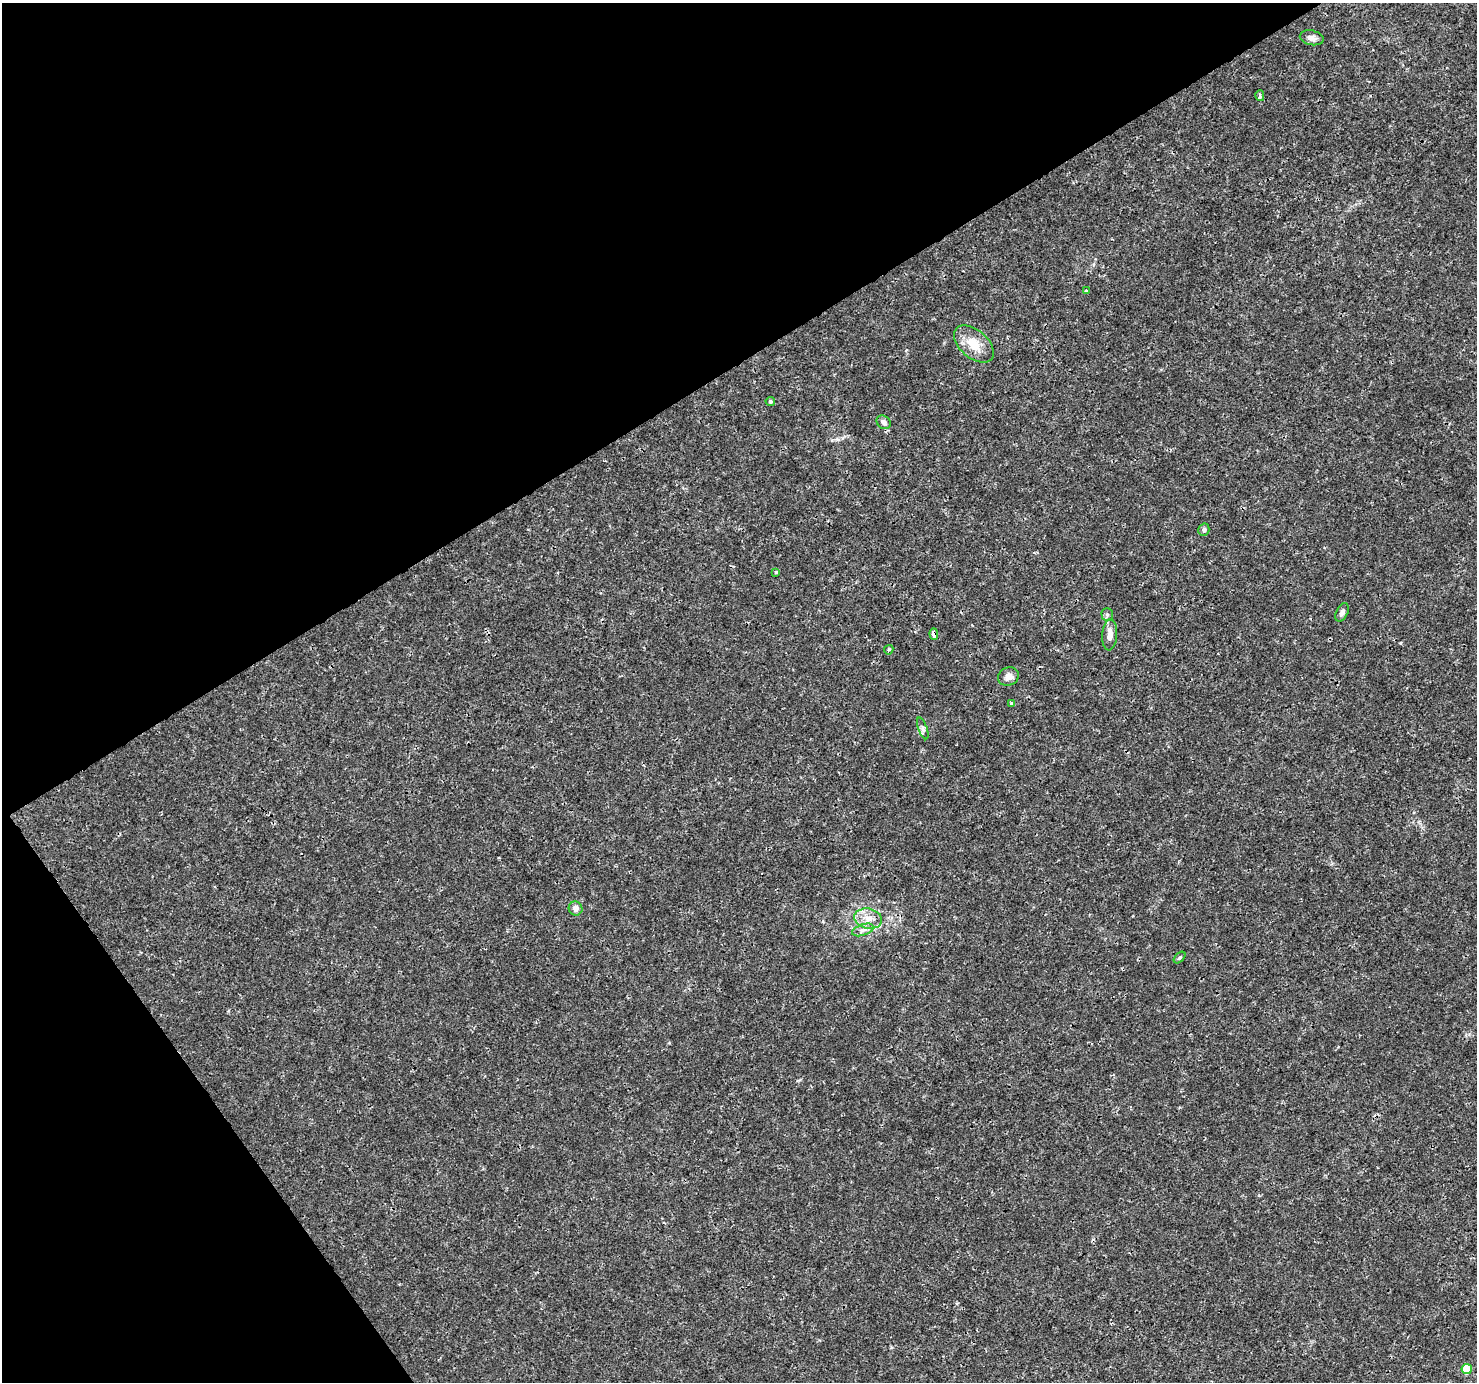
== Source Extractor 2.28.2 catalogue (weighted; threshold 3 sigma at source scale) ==
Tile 5 of 4 x 4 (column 1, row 2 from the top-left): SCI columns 5-1479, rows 2941-4320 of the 5904 x 5819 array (HDU 1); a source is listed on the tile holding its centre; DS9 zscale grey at full resolution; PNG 1479 x 1384 px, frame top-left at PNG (2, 3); each listed source drawn as its Kron ellipse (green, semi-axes under 4 px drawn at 4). Shown black and unused: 32% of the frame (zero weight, under 3 of 4 exposures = <1% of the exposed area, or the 3 px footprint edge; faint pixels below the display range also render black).
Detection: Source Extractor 2.28.2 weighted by HDU 2 'WHT'; one run over the whole footprint, this tile lists its part. Background 0.0025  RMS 0.0011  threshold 0.00494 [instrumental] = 3 sigma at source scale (4.5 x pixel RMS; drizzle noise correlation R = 1.50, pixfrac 1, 0.0396/0.0396 arcsec/px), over >= 5 px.
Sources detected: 21; all 21 listed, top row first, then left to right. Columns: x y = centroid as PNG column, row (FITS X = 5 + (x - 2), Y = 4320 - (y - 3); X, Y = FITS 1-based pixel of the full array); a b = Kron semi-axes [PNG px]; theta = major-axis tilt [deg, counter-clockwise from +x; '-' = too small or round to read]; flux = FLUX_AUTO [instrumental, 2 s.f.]
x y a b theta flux
1312 38 12 7 -12 0.54
1260 96 5 4 - 0.24
1087 291 4 3 - 0.22
974 344 23 14 -41 2.3
770 401 5 4 - 0.22
884 422 7 6 - 0.45
1204 530 6 5 - 0.29
776 572 3 3 - 0.48
1342 612 10 5 61 0.36
1107 615 6 5 - 0.24
934 634 5 4 - 0.6
1110 635 16 7 86 0.89
889 650 5 4 - 0.19
1008 677 11 9 27 0.78
1012 704 4 3 - 0.17
923 728 11 4 -70 0.3
576 908 7 7 - 0.57
868 919 14 10 -10 1.3
863 930 11 5 18 0.48
1180 958 7 4 44 0.15
1467 1369 5 5 - 3.7
Overlapping masked pixels (flux is a lower limit): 1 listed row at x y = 934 634